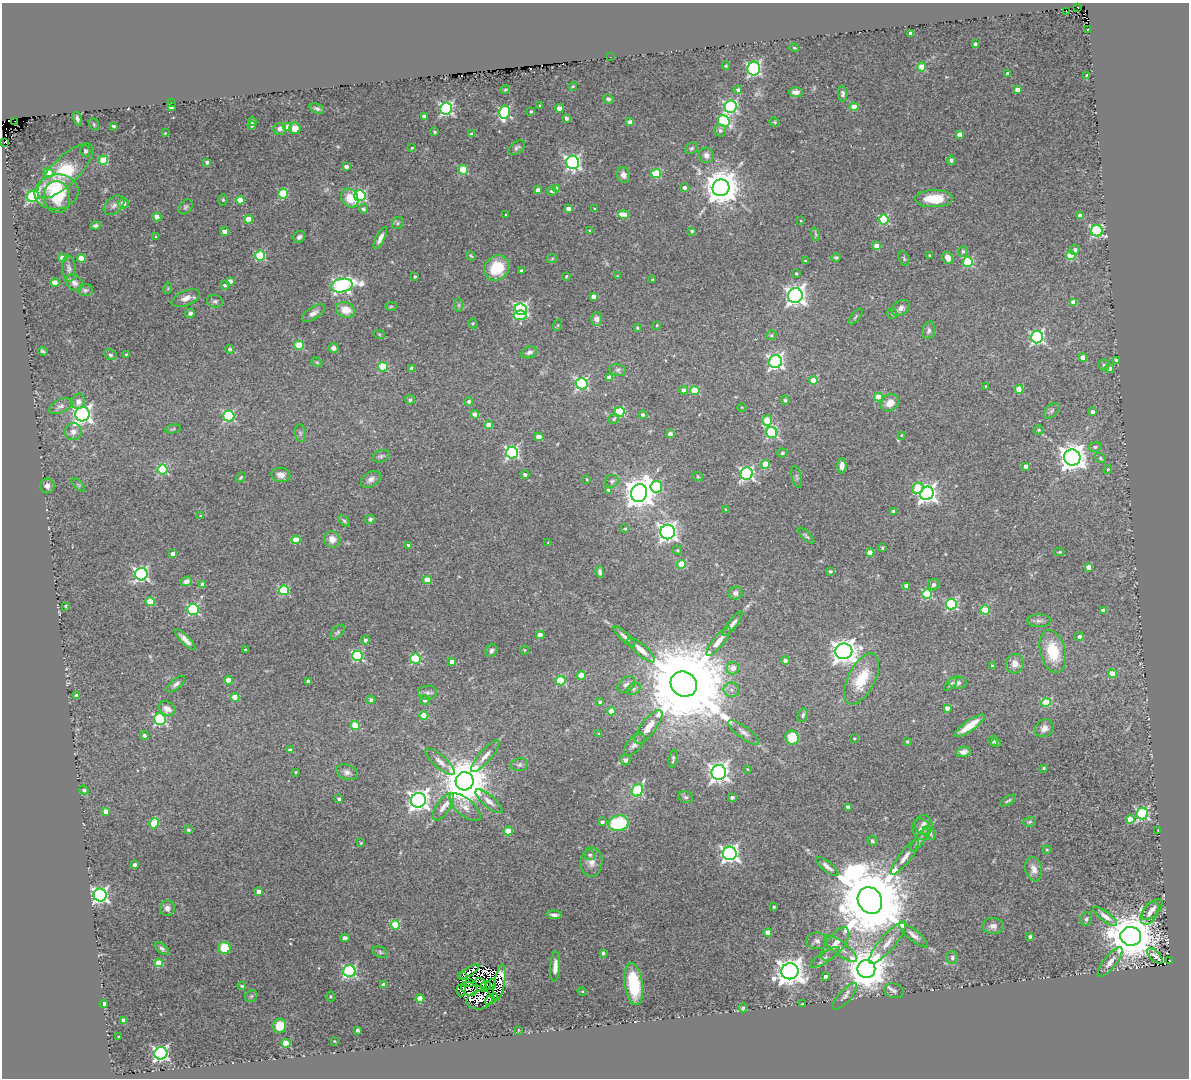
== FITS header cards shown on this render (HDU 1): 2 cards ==
NAXIS1  =                 1187
NAXIS2  =                 1076

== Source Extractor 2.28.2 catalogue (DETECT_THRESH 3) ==
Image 1187 x 1076 px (HDU 1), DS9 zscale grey, 1 PNG px = 1 image px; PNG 1191 x 1080 px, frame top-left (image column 1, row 1076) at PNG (2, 3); each listed source drawn as its Kron ellipse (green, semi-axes under 4 px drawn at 4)
Background 0.101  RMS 0.022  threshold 0.0673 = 3 sigma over >= 5 px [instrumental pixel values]
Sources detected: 458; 15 with non-positive FLUX_AUTO (blend fragments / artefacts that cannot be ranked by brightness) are neither listed nor drawn; the other 443 listed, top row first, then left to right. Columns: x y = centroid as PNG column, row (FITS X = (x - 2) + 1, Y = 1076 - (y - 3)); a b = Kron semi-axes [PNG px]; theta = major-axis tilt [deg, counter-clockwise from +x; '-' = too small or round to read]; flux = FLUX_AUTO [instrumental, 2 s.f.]
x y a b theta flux
1078 7 2 2 - 2.3
1066 11 2 2 - 2.5
1088 30 3 2 - 1
911 33 3 3 - 5.3
975 44 3 3 - 3.8
794 48 5 3 - 1.7
610 57 2 2 - 1.8
726 66 4 3 - 1.5
922 67 4 4 - 64
754 69 7 6 - 290
1008 74 4 4 - 6.8
1087 75 4 3 - 5.3
573 86 4 2 - 1.3
505 90 5 3 - 1.7
738 90 4 4 - 4.3
1017 90 4 4 - 15
796 92 7 5 1 7.1
843 94 8 4 -88 5
608 99 5 4 - 3.4
171 103 2 2 - 22
540 105 3 2 - 1.4
171 107 4 3 - 11
731 107 6 6 - 260
854 107 4 4 - 36
317 108 7 4 -21 3.9
559 108 4 4 - 16
446 109 6 6 - 300
531 111 3 3 - 2.7
505 112 6 5 - 170
424 117 4 3 - 6.8
566 118 4 3 - 5.6
77 119 7 3 -73 4.6
14 121 2 2 - 590
252 121 4 4 - 9.2
724 121 6 5 - 110
630 122 4 3 - 7
775 122 5 4 - 2.1
94 124 6 4 -71 2.1
252 125 4 3 - 3.5
114 126 4 3 - 2.4
288 127 4 4 - 16
295 128 6 5 - 17
280 129 6 6 - 6.2
720 131 6 6 - 4.2
435 132 3 3 - 2.6
165 133 3 2 - 1.1
471 134 4 3 - 3
959 134 4 4 - 12
4 143 2 2 - 120
412 148 3 2 - 1.3
517 148 9 5 36 4
692 148 7 5 28 2.9
85 151 5 5 - 3.7
706 155 7 7 - 6.3
103 160 4 4 - 65
951 160 5 4 - 3.6
207 162 3 3 - 4
573 162 7 6 - 360
346 166 4 3 - 5.3
463 170 5 4 - 68
65 171 37 13 45 86
48 173 5 4 - 25
656 173 5 4 - 70
623 175 8 6 -67 7.8
685 187 3 3 - 5.2
721 188 8 8 - 3700
556 189 4 4 - 14
538 190 4 4 - 10
552 191 5 4 - 3.5
57 192 22 17 7 57
283 193 5 5 - 82
33 196 6 5 - 250
360 196 5 5 - 180
57 197 16 13 -84 32
350 198 10 8 -57 31
934 199 19 8 1 43
223 200 6 5 - 2.3
240 200 4 4 - 33
123 203 5 5 - 10
114 205 12 7 40 7.4
186 207 8 6 48 3.4
568 208 4 4 - 8.5
363 209 5 4 - 4.4
595 209 3 3 - 1.9
506 215 3 3 - 1.7
624 215 5 4 - 28
1080 216 4 4 - 15
157 217 4 4 - 30
249 219 4 4 - 36
884 220 5 5 - 98
801 221 3 2 - 1.3
398 223 6 5 - 3.3
95 225 5 4 - 4.2
590 231 3 3 - 1.6
692 231 3 3 - 2.8
1097 231 6 5 - 210
225 232 4 4 - 15
815 234 7 4 -70 2.4
156 237 4 3 - 1.4
299 237 6 5 - 4.3
380 238 12 4 63 8.4
876 246 4 4 - 23
1075 250 5 4 - 6.4
963 251 5 5 - 3.3
930 255 3 2 - 1.3
260 256 5 5 - 100
471 256 5 2 - 1.5
1071 256 5 4 - 61
836 257 4 4 - 2.7
63 258 4 4 - 18
81 258 4 4 - 31
948 258 6 5 - 13
552 259 6 3 20 1.7
904 259 8 5 -65 2.5
805 261 3 2 - 1.2
968 262 5 5 - 120
69 268 13 7 -85 6.5
497 268 13 11 46 60
522 271 4 3 - 5.8
796 273 3 3 - 1.9
415 276 3 3 - 2.4
566 276 4 3 - 1.9
617 276 3 3 - 1.2
652 280 3 3 - 2
230 281 4 4 - 8.9
55 283 4 4 - 33
74 283 9 7 -42 7.9
225 285 5 4 - 4.2
342 286 11 6 11 470
168 288 6 3 73 1.5
85 290 7 6 - 3.6
795 296 7 7 - 840
594 297 4 4 - 16
186 298 15 7 22 10
215 301 8 6 -15 4.3
1073 302 4 4 - 16
459 305 7 4 -89 2.6
391 306 6 4 2 1.8
901 308 10 7 36 6.8
521 309 6 5 - 320
346 310 10 7 -19 22
190 313 5 4 - 4.3
314 313 13 6 32 7.9
892 314 5 4 - 1.7
520 315 6 4 6 50
856 317 9 3 51 2.2
597 319 7 5 -90 11
473 323 5 4 - 1.8
558 325 6 3 71 1.5
657 325 3 2 - 1.4
637 328 3 3 - 1.5
929 330 9 6 79 4.7
379 334 5 3 - 1.5
771 335 5 4 - 2.4
1037 337 6 6 - 270
299 345 5 4 - 58
333 348 5 4 - 6.2
230 349 4 4 - 4.6
43 351 5 3 - 2.1
529 352 8 5 20 5.2
126 354 3 3 - 1.4
110 355 6 5 - 3.1
1083 357 4 4 - 15
1116 361 4 3 - 6.3
317 362 6 4 -21 1.9
775 362 6 6 - 420
1104 365 5 5 - 3.2
383 367 5 4 - 68
1110 368 4 4 - 7.2
412 369 4 4 - 12
618 370 8 6 -12 4.2
609 377 4 4 - 10
813 380 4 4 - 30
582 384 6 6 - 220
986 386 3 3 - 1.3
1019 389 4 4 - 34
684 390 4 4 - 8.8
695 391 5 4 - 55
878 397 4 4 - 40
410 400 5 5 - 4.2
785 400 4 4 - 2.9
78 401 8 6 74 9.2
469 401 4 4 - 4.3
890 403 9 8 - 15
61 406 12 6 26 6.8
742 407 4 3 - 1.2
1052 411 9 5 45 4.3
619 412 5 5 - 90
1092 412 4 3 - 7.7
82 414 7 7 - 680
475 414 4 4 - 11
643 415 4 4 - 4.5
229 416 5 5 - 160
614 419 6 4 38 3
767 421 5 5 - 45
489 425 4 4 - 18
173 429 8 4 12 2.1
1039 430 5 4 - 2.2
73 432 9 8 - 8.7
772 432 5 5 - 160
300 433 8 5 -81 3.4
670 434 4 4 - 13
901 435 3 2 - 1.2
539 437 4 4 - 24
1095 447 7 5 9 3.1
512 453 6 6 - 290
782 453 5 4 - 1.8
381 456 8 6 19 3.5
1072 457 8 8 - 1700
1100 458 6 4 -39 2.1
766 464 4 4 - 37
842 466 7 4 87 8
1026 466 4 4 - 8.8
1108 469 5 4 - 1.9
163 470 5 5 - 110
747 474 6 6 - 300
281 475 9 7 -10 9.4
525 475 4 3 - 4.7
241 477 6 3 45 1.6
698 477 5 3 - 1.4
797 477 11 5 -78 3.7
371 479 11 7 33 7.4
587 479 3 3 - 1.5
612 481 7 6 - 3.3
78 485 8 3 -45 1.8
47 486 7 7 - 7.3
656 487 6 6 - 90
918 488 6 5 - 51
609 490 4 4 - 3.9
639 493 9 8 - 2600
927 493 7 6 - 680
726 509 4 3 - 1.2
894 512 4 4 - 9.1
201 516 4 3 - 3.1
370 519 5 4 - 4.7
344 521 7 4 -45 2.5
625 529 4 3 - 1.4
668 532 7 7 - 710
806 536 10 4 -43 3
332 539 8 8 - 14
296 540 4 4 - 35
548 542 3 2 - 0.86
409 545 4 3 - 3.7
882 548 3 3 - 2.1
678 550 4 3 - 2.2
1059 552 5 4 - 1.7
870 553 4 4 - 22
173 554 4 4 - 11
682 564 4 4 - 53
1089 567 4 4 - 19
830 571 3 3 - 2.3
600 572 6 4 -77 3.7
141 574 6 6 - 320
427 580 4 4 - 36
186 581 6 4 20 8.7
203 585 4 4 - 9.2
934 585 6 5 - 5.6
906 586 4 4 - 13
284 590 5 4 - 100
735 593 7 6 - 5.8
927 594 5 5 - 110
150 602 5 4 - 43
951 604 5 5 - 190
66 606 3 3 - 1.9
193 609 5 5 - 180
985 610 5 4 - 64
1103 610 4 4 - 9.4
1039 621 11 6 0 5.7
733 624 15 4 52 6.5
337 632 9 5 47 3
540 635 4 4 - 21
624 636 14 4 -43 5.1
1079 637 4 4 - 5.1
185 639 14 4 -45 10
365 640 4 4 - 4.7
718 641 18 5 51 15
245 650 3 3 - 2.2
524 650 4 3 - 1.1
641 650 17 5 -41 13
491 651 7 5 60 4.5
844 651 8 8 - 1400
1053 651 22 12 -75 61
357 656 5 5 - 160
415 659 5 5 - 130
785 660 4 4 - 6.5
452 662 4 4 - 9.6
1015 664 10 9 - 13
992 666 3 3 - 2
733 668 6 6 - 16
1112 674 4 4 - 26
581 675 4 4 - 26
861 679 28 13 62 56
228 680 4 4 - 25
308 681 4 3 - 5.3
560 681 5 5 - 72
958 683 9 6 -5 5.7
176 684 11 5 40 5.6
684 684 13 12 - 39000
950 684 8 4 45 3.1
626 685 10 6 39 6.8
634 689 8 5 27 3.5
731 690 8 7 - 6.3
428 693 9 7 2 5.5
77 696 4 4 - 9.6
235 697 4 4 - 32
371 700 4 4 - 5.2
425 700 5 5 - 5
600 702 4 4 - 3.2
1046 703 4 4 - 66
947 708 4 4 - 8.6
167 709 8 7 - 13
611 711 4 4 - 27
803 715 7 5 66 3.2
424 716 4 4 - 29
160 719 6 6 - 190
355 725 5 4 - 52
970 726 18 5 35 25
649 727 20 7 53 20
1044 728 10 8 38 10
744 732 19 6 -38 8.1
599 734 4 4 - 2
144 736 4 4 - 4.3
792 738 7 6 - 33
854 738 3 3 - 1.6
993 741 5 5 - 3.2
907 742 3 3 - 1.7
996 743 5 3 - 3.2
634 744 13 7 49 7.1
290 750 4 4 - 7
963 752 7 5 13 8.1
485 756 20 6 49 10
673 759 9 3 81 2.9
625 760 5 5 - 6.1
440 762 19 6 -41 10
519 765 8 6 12 4.1
1044 768 3 3 - 2.2
748 769 3 3 - 1.3
296 772 3 2 - 1.7
347 772 11 7 -23 7.2
719 772 7 7 - 750
465 781 9 9 - 7500
84 790 5 4 - 3.1
637 790 6 5 - 120
685 797 8 5 -16 3.5
732 797 4 3 - 4.6
339 799 3 3 - 3.9
418 800 7 7 - 890
489 801 17 6 -40 9
1008 801 8 3 32 2.6
443 807 16 6 56 11
465 807 19 8 -40 14
848 807 4 4 - 7.4
106 811 4 4 - 13
1142 814 6 5 - 200
1130 819 4 4 - 38
602 822 4 3 - 4.5
1029 822 6 4 17 2.5
154 823 5 4 - 60
618 823 10 7 9 92
924 825 9 8 - 10
921 829 11 8 -66 11
189 830 3 3 - 3.5
1158 830 2 2 - 1
508 831 4 4 - 37
929 833 8 5 -49 8.1
919 840 14 5 54 5.8
872 841 5 4 - 2.9
361 843 4 3 - 1.3
1047 850 4 4 - 1.6
730 853 7 6 - 570
590 855 5 5 - 3.8
905 857 21 6 52 12
591 862 15 11 88 13
134 865 3 3 - 5.1
827 866 14 5 -39 6.8
1034 869 12 8 -76 12
259 892 4 4 - 11
100 895 6 6 - 420
870 900 14 12 -61 26000
774 907 3 3 - 2.7
167 908 7 7 - 8.8
1152 909 13 6 45 7.9
1149 913 13 7 61 9.6
554 915 7 3 -4 4.7
1105 916 14 5 -38 8.7
1086 919 7 5 78 3.9
395 925 5 4 - 70
993 926 11 8 -3 7.1
768 933 4 4 - 26
913 935 18 5 -39 8.6
1131 936 10 9 - 8400
1030 937 4 3 - 4.6
345 938 4 4 - 5.9
817 941 11 8 0 6.7
888 943 27 7 50 20
835 944 20 9 52 17
224 948 6 6 - 45
840 948 20 6 -38 12
162 949 8 4 -39 3.5
380 952 8 5 -21 3.1
603 953 3 3 - 3.8
1155 956 10 5 -44 6.7
825 957 17 5 33 7.4
952 958 6 5 - 3.1
1170 961 2 2 - 2.7
1110 962 18 6 52 10
159 963 4 4 - 38
555 967 15 5 86 11
866 969 9 9 - 5400
349 971 6 6 - 240
790 971 9 8 - 1900
469 972 12 4 32 8.5
462 976 3 2 - 2.6
825 976 4 4 - 4.4
470 983 4 3 - 2.7
480 983 6 3 -43 11
499 983 18 5 80 6.1
634 984 21 9 -82 89
384 985 4 4 - 12
486 985 5 2 - 1.6
491 985 6 3 52 0.46
242 986 4 3 - 2.4
469 989 8 6 -28 0.74
461 990 6 4 87 6.1
582 991 4 3 - 1.3
894 991 10 7 -15 5
251 996 7 5 45 3.2
845 996 17 6 48 6.7
330 997 5 4 - 2.2
420 998 4 4 - 23
491 999 7 3 40 12
479 1000 13 9 12 2.8
104 1004 4 3 - 5.7
802 1004 3 2 - 0.94
743 1008 4 3 - 3.2
124 1020 4 4 - 14
280 1026 7 6 - 28
357 1030 4 3 - 3.7
518 1030 3 2 - 1.1
119 1037 3 3 - 3
334 1041 2 2 - 1.1
286 1043 4 4 - 52
161 1053 6 6 - 440
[15 non-positive-flux detections neither listed nor drawn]